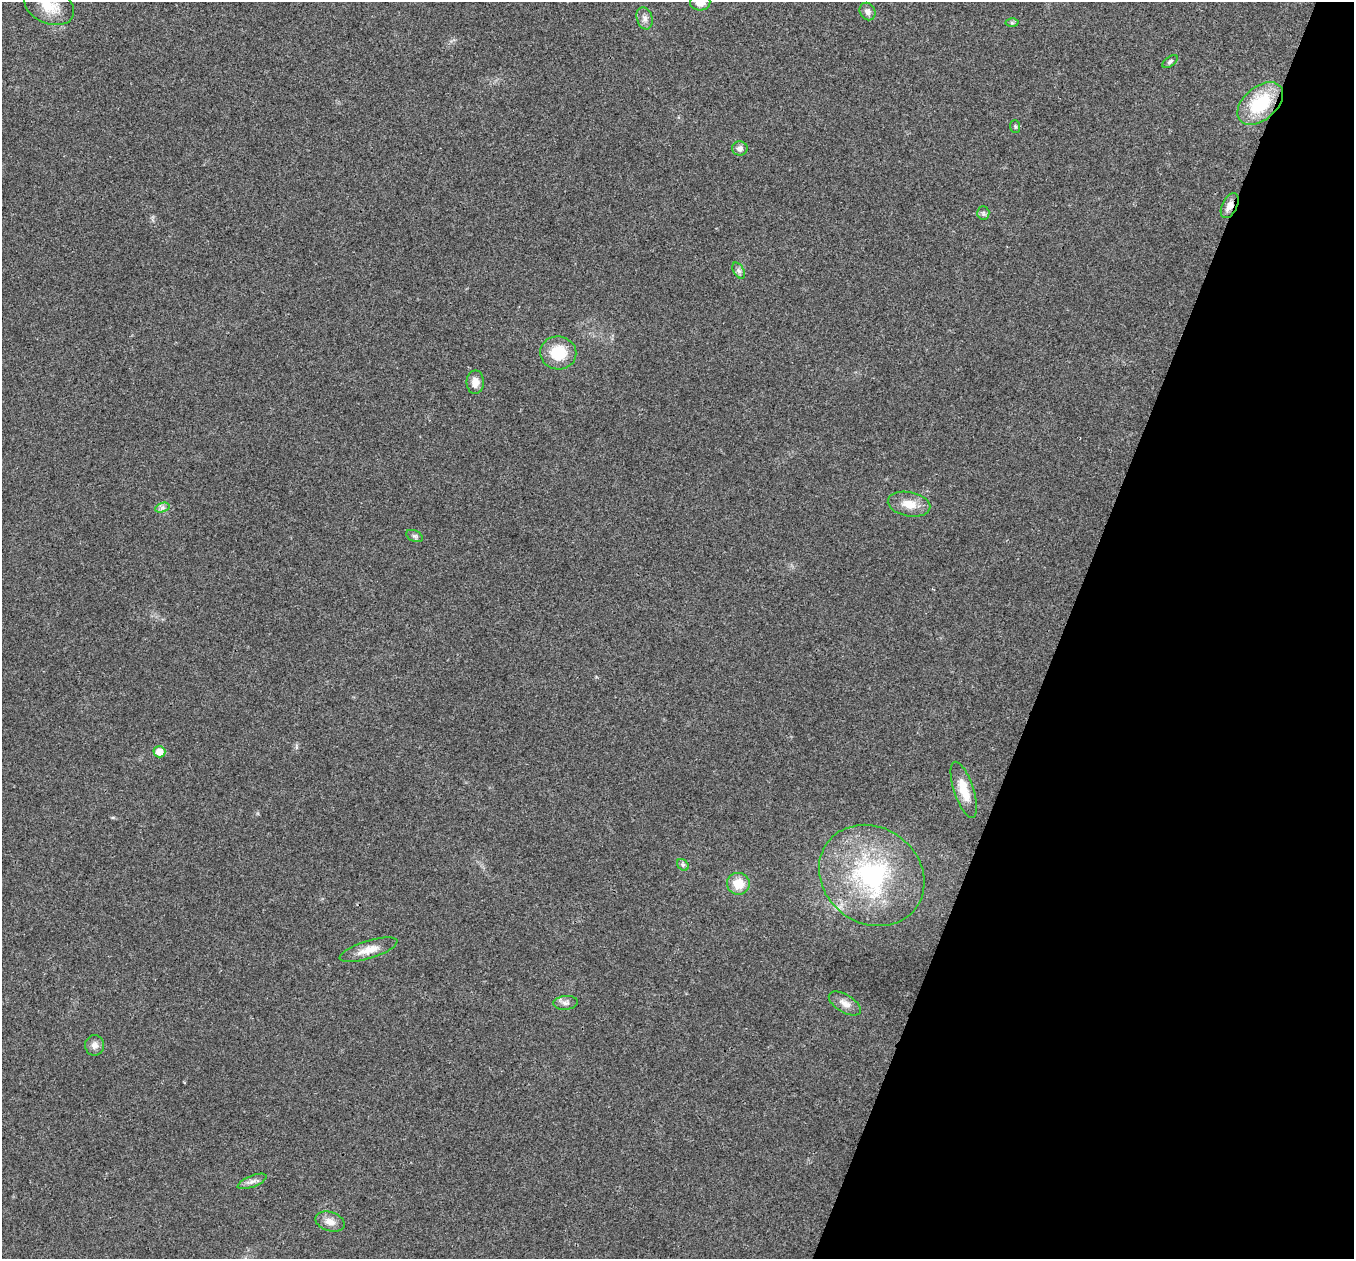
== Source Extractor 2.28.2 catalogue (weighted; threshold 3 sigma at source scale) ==
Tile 8 of 4 x 4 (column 4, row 2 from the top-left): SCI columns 4061-5412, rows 2651-3907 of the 5419 x 5431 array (HDU 1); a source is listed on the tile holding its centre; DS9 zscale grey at full resolution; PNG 1356 x 1261 px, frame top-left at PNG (2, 2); each listed source drawn as its Kron ellipse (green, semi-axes under 4 px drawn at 4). Shown black and unused: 21% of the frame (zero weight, under 3 of 4 exposures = <1% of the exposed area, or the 3 px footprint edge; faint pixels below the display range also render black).
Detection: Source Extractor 2.28.2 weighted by HDU 2 'WHT'; one run over the whole footprint, this tile lists its part. Background 0.021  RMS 0.004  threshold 0.0182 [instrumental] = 3 sigma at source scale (4.5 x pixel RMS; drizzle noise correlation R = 1.50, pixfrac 1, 0.05/0.05 arcsec/px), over >= 5 px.
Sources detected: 28; all 28 listed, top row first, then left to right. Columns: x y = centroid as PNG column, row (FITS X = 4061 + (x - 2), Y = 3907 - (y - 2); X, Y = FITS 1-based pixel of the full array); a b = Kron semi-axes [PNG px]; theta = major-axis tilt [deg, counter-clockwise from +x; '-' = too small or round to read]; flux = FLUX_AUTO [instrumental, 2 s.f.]
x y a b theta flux
700 3 10 8 3 4.1
49 6 26 18 -25 10
868 11 9 7 -58 1.9
645 18 11 7 -73 2
1012 23 6 4 -1 0.59
1170 62 9 4 37 0.92
1260 104 26 16 41 22
1015 126 6 5 - 0.62
740 148 7 7 - 1.9
1230 206 13 7 64 3
983 213 6 6 - 0.94
739 271 9 5 -58 1.1
558 353 18 16 -10 13
475 382 12 8 89 3.3
909 504 21 12 -11 6.3
162 508 7 4 19 1.2
414 536 9 5 -26 0.96
159 752 6 5 - 4.9
964 790 29 10 -72 7.7
683 865 6 5 - 0.8
872 875 55 48 -37 60
738 884 11 11 - 7.3
369 950 30 9 17 5.6
566 1003 12 7 5 1.7
845 1003 18 9 -31 3.1
95 1045 10 9 - 2.4
252 1181 15 5 22 1.9
330 1222 15 9 -17 3.4
Overlapping masked pixels (flux is a lower limit): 1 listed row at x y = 1230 206
Isophote crosses this tile's border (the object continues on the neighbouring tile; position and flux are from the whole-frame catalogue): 2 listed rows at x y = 700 3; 49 6